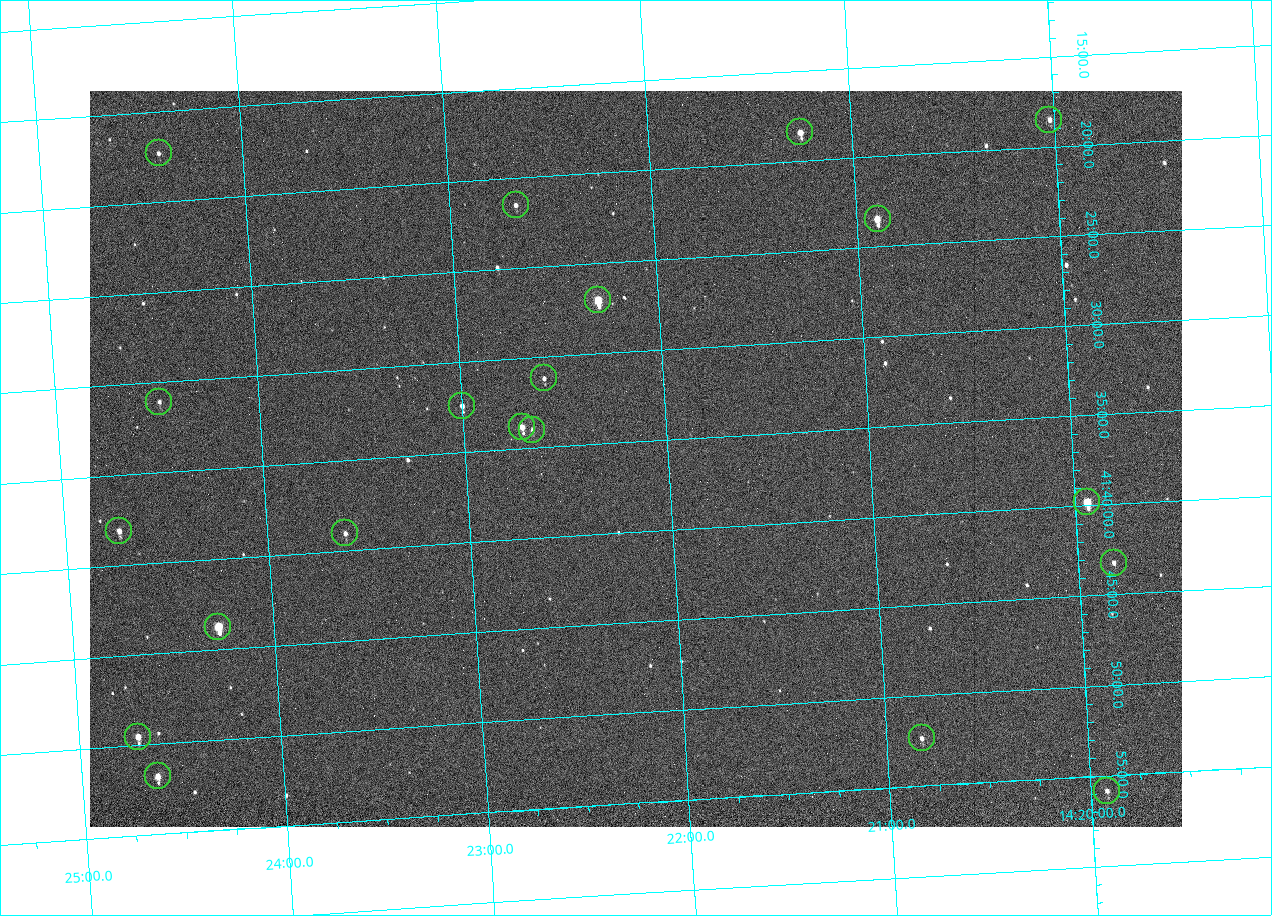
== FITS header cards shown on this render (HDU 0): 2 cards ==
NAXIS1  =                 1092 /fastest changing axis
NAXIS2  =                  736 /next to fastest changing axis

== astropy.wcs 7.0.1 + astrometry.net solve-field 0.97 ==
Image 1092 x 736 px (HDU 0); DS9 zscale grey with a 90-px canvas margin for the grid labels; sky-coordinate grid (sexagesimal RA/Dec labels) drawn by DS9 from the SOLVED WCS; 20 Tycho-2 reference stars matched to detected sources circled (green)
Header WCS: none
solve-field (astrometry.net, Tycho-2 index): SOLVED blind (the file carries no WCS)
Solved WCS: RA---TAN-SIP/DEC--TAN-SIP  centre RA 14:22:10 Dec +41:36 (215.54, +41.60 deg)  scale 3.33 arcsec/px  FOV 60.6' x 40.8'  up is -176 deg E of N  parity flipped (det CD > 0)
(file carries no celestial WCS; the grid is the blind solution)
Tycho-2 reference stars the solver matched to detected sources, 20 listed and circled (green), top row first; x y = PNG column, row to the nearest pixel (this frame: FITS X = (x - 90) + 1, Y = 736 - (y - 91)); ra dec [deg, ICRS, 3 dp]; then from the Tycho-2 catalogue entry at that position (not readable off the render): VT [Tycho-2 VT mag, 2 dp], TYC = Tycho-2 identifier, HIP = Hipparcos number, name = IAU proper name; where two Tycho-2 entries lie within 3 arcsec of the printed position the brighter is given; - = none
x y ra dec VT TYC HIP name
1049 120 215.006 +41.309 11.67 3038-298-1 - -
800 132 215.313 +41.307 10.54 3038-302-1 - -
159 153 216.103 +41.289 12.07 3038-286-1 - -
516 205 215.668 +41.358 11.71 3038-531-1 - -
878 219 215.224 +41.391 9.78 3038-588-1 - -
598 300 215.574 +41.451 8.73 3038-566-1 70240 -
544 378 215.647 +41.519 11.59 3038-488-1 - -
159 402 216.123 +41.518 12.02 3038-258-1 - -
462 406 215.750 +41.540 11.12 3038-479-1 - -
522 427 215.677 +41.563 10.23 3038-459-1 - -
532 430 215.666 +41.567 11.76 3038-461-1 - -
1087 502 214.985 +41.663 9.23 3038-464-1 - -
119 531 216.183 +41.635 11.01 3038-413-1 - -
345 533 215.904 +41.651 11.40 3038-603-1 - -
1114 563 214.956 +41.721 12.00 3038-491-1 - -
218 627 216.068 +41.729 8.81 3038-334-1 70409 -
138 737 216.177 +41.826 10.45 3038-108-1 - -
922 738 215.206 +41.873 11.51 3038-538-1 - -
158 776 216.156 +41.863 10.20 3038-555-1 - -
1107 791 214.980 +41.931 11.35 3038-237-1 - -